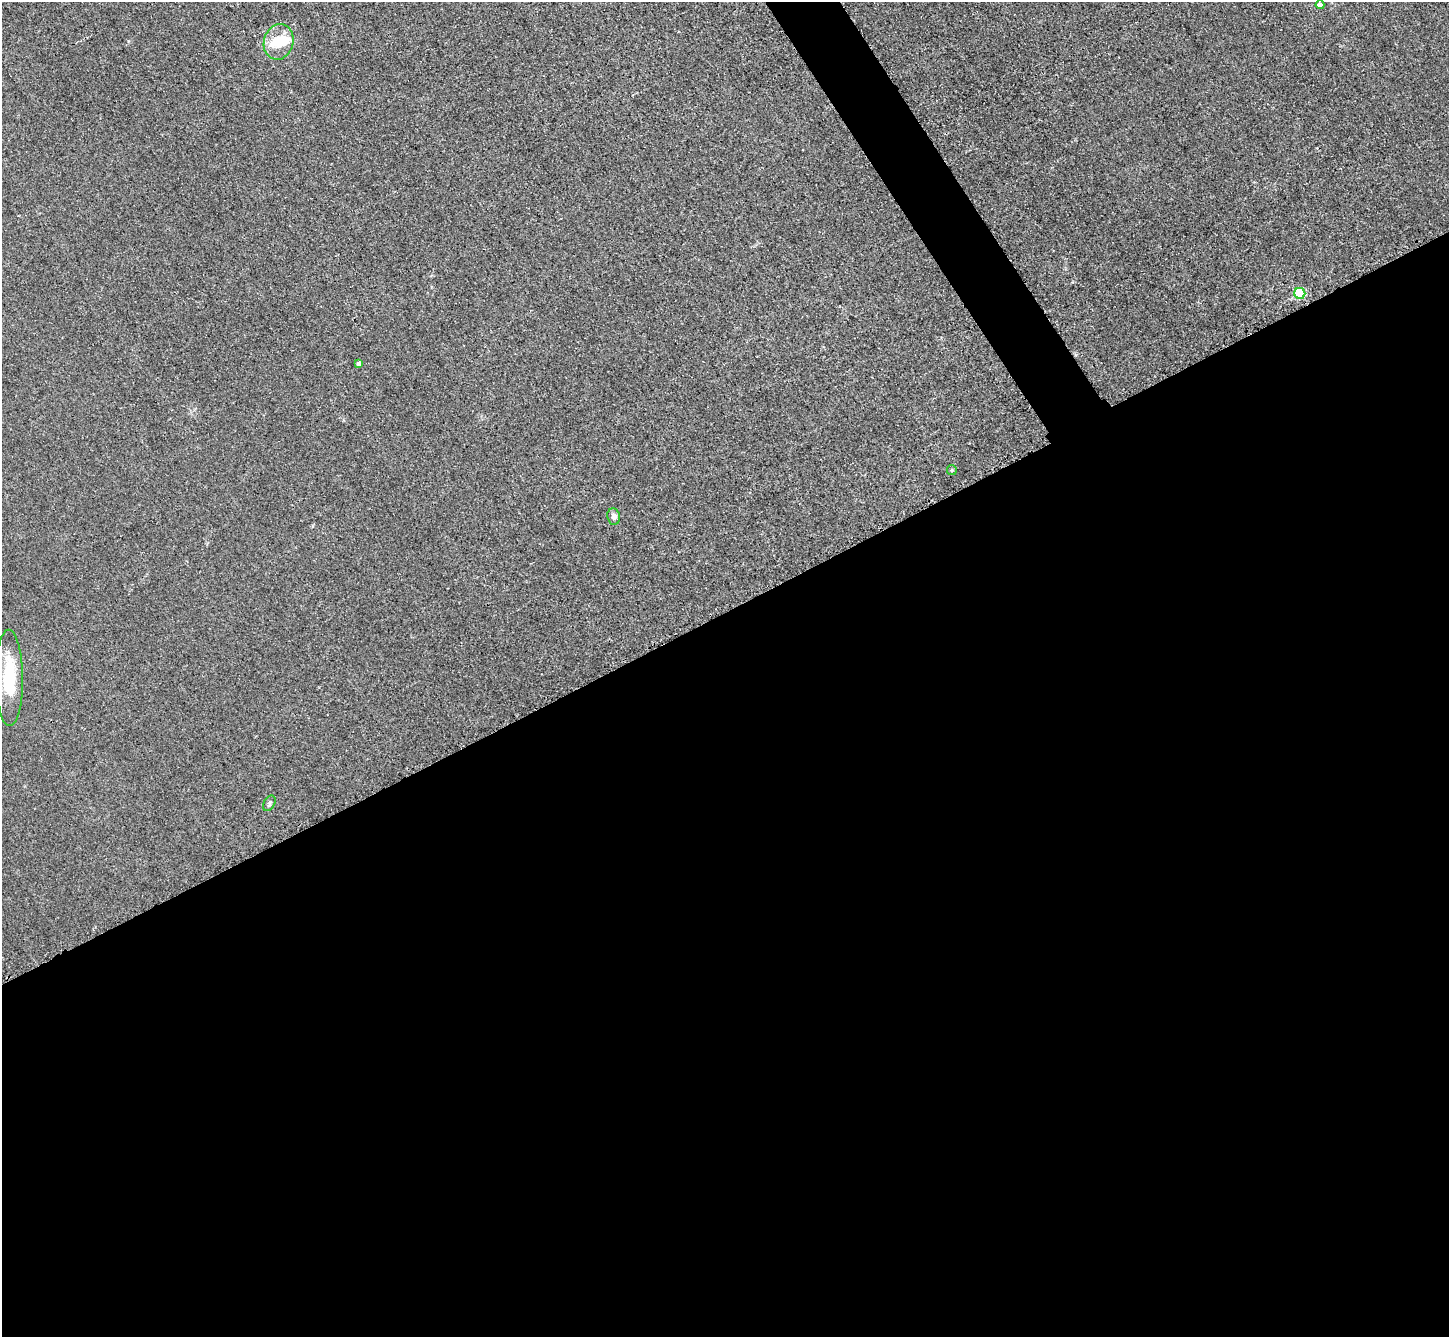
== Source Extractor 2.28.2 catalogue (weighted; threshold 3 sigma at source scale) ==
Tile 15 of 4 x 4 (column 3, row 4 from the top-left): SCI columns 2911-4357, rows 308-1642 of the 5823 x 5815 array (HDU 1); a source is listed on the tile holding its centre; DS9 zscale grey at full resolution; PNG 1451 x 1339 px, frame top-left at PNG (2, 2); each listed source drawn as its Kron ellipse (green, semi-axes under 4 px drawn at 4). Shown black and unused: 56% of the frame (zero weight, under 3 of 4 exposures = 2% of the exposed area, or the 3 px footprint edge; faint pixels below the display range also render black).
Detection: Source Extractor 2.28.2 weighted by HDU 2 'WHT'; one run over the whole footprint, this tile lists its part. Background 0.0138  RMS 0.0044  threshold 0.0199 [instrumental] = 3 sigma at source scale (4.5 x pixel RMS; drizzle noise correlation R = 1.50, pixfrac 1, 0.05/0.05 arcsec/px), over >= 5 px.
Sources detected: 10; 1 inside a brighter object's white glare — neither listed nor drawn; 1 inside a brighter listed object's ellipse — not listed separately; the other 8 listed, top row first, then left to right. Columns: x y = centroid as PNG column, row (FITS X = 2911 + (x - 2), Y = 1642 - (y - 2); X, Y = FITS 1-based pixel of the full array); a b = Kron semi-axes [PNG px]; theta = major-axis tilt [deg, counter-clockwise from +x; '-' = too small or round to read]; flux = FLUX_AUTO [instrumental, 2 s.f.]
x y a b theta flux
1320 5 4 4 - 2
279 42 18 14 73 9.9
1300 293 5 5 - 39
359 364 4 4 - 2
952 470 5 5 - 0.51
614 517 8 6 -82 2
9 678 48 14 -90 24
269 803 8 5 62 0.9